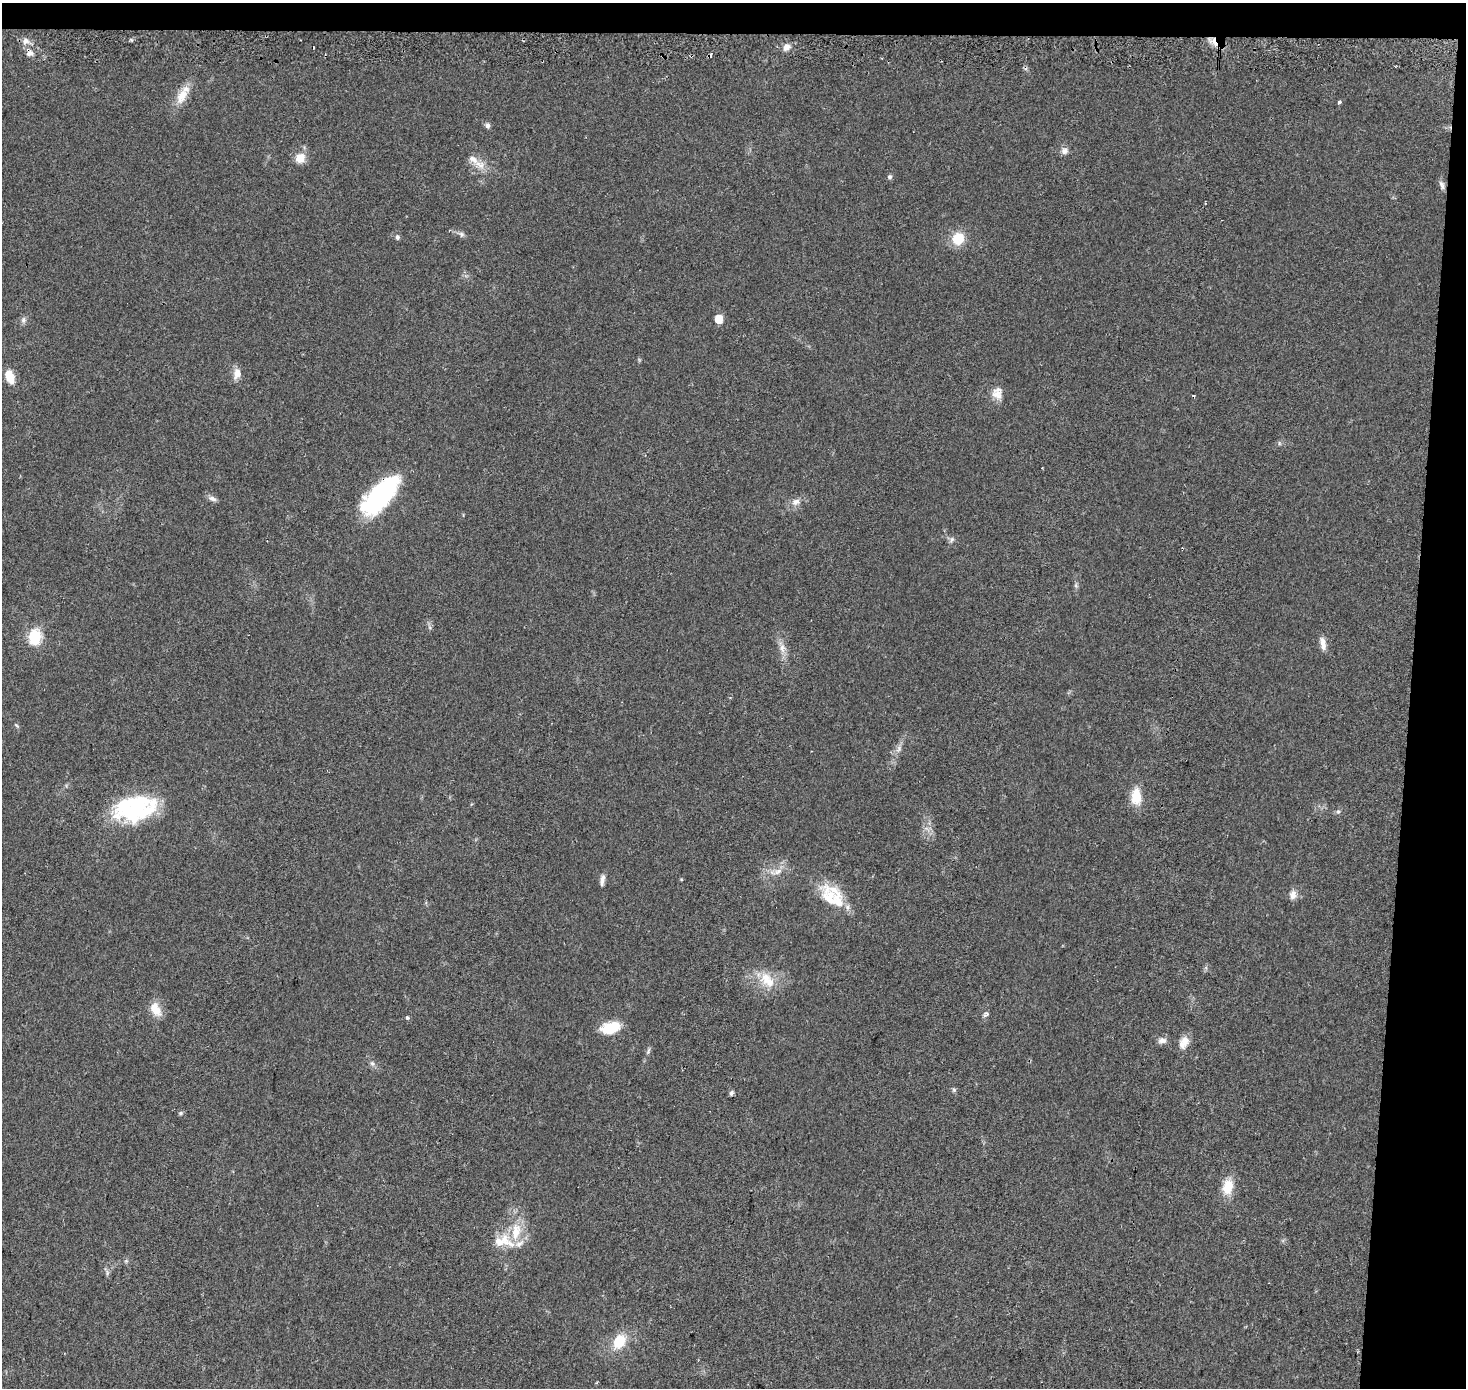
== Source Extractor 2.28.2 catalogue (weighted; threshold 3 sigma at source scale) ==
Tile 3 of 3 x 3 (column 3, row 1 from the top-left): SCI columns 2938-4401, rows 3061-4446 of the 4401 x 4707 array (HDU 1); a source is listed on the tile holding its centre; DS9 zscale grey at full resolution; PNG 1468 x 1390 px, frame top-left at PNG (2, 3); no overlay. Shown black and unused: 6% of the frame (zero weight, under 2 of 3 exposures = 2% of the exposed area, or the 3 px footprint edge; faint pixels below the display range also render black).
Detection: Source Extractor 2.28.2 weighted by HDU 2 'WHT'; one run over the whole footprint, this tile lists its part. Background 0.0468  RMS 0.0074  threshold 0.0335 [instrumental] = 3 sigma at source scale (4.5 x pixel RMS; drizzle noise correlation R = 1.50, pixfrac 1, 0.0396/0.0396 arcsec/px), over >= 5 px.
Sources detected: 60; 1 inside a brighter object's white glare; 5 cosmic-ray / hot-pixel residue — not listed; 4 inside a brighter listed object's ellipse — not listed separately; the other 50 listed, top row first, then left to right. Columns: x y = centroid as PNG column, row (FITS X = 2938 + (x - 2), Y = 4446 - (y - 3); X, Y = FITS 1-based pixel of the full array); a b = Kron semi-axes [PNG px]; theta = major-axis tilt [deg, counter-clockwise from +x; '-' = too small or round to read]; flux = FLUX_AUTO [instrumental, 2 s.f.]
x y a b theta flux
25 41 8 7 - 3.1
787 47 9 7 35 3.7
29 53 10 7 22 3.3
182 96 24 12 63 11
1339 102 3 3 - 1.9
487 126 7 6 - 2.1
1064 151 10 8 54 3.1
300 158 12 11 - 8.8
473 159 17 8 -37 7.1
890 177 6 6 - 1.5
1442 185 13 5 -68 2.7
461 234 9 6 -28 2.1
397 237 6 5 - 1.8
958 238 14 12 67 16
719 319 6 5 - 14
23 320 7 4 90 1.7
237 373 12 9 76 6.3
10 376 15 9 -74 10
997 394 15 13 -41 6.9
1279 443 6 4 -73 0.95
385 494 57 16 58 62
212 498 12 6 -23 2.6
796 502 12 8 24 4.5
952 539 8 4 59 1.6
35 637 7 6 - 91
1323 644 17 6 -80 4.9
782 648 10 6 -88 3.8
1136 797 16 9 -89 17
135 808 47 26 11 71
1338 811 6 5 - 1.3
778 872 11 7 31 4.3
602 880 15 5 80 3.3
1293 895 12 8 84 4.4
829 897 37 22 -63 26
765 978 18 13 75 12
155 1009 18 11 -59 9.8
986 1014 9 5 30 1.6
407 1018 6 5 - 1.5
611 1027 21 12 14 19
1162 1040 11 7 3 3.3
1185 1041 13 11 -10 5.6
648 1050 9 3 69 1.3
372 1063 7 4 -1 1.4
954 1090 6 5 - 1.2
731 1093 6 5 - 1.6
181 1113 6 5 - 1.1
1228 1187 20 13 78 13
516 1232 26 13 76 19
499 1242 16 12 -40 8.9
619 1341 16 12 56 18
Overlapping masked pixels (flux is a lower limit): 1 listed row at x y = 385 494